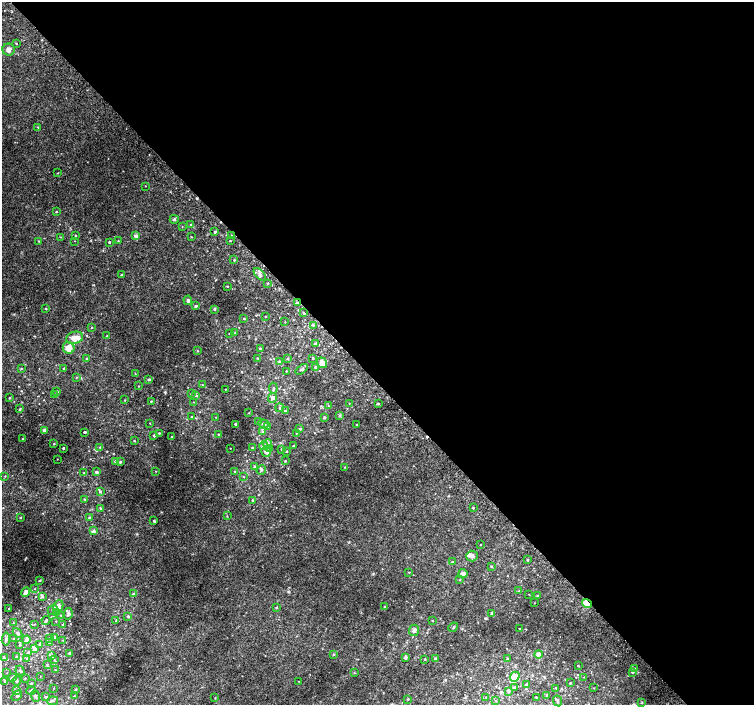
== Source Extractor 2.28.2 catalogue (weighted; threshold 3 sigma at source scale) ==
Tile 8 of 4 x 4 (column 4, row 2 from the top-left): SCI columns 4540-6043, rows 2987-4392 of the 6077 x 6036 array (HDU 1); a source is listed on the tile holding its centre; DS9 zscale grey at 2 x 2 block average (1 PNG px = mean of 2 x 2 image px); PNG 756 x 707 px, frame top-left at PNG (2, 2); each listed source drawn as its Kron ellipse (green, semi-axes under 4 px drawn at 4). Shown black and unused: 54% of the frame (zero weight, under 2 of 3 exposures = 2% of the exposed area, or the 3 px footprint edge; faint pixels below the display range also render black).
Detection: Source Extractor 2.28.2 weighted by HDU 2 'WHT'; one run over the whole footprint, this tile lists its part. Background 0.0287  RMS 0.011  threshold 0.0491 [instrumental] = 3 sigma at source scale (4.5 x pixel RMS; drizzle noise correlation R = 1.50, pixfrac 1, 0.0396/0.0396 arcsec/px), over >= 5 px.
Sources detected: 251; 5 cosmic-ray / hot-pixel residue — neither listed nor drawn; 1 coinciding with a brighter row at this scale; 9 inside a brighter listed object's ellipse — not listed separately; the other 236 listed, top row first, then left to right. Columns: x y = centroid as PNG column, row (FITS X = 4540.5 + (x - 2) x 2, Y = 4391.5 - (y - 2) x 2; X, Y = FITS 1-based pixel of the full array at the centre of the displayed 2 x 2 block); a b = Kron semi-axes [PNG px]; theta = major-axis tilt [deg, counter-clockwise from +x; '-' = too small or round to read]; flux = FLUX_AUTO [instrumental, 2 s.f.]
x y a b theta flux
16 43 3 2 - 1.4
9 50 6 6 - 8.8
38 127 2 2 - 1.5
58 173 2 2 - 1.3
145 186 2 2 - 0.9
56 211 2 2 - 2.5
174 219 4 4 - 3.5
191 225 3 3 - 2
182 227 2 2 - 0.87
215 232 2 2 - 6.1
75 235 2 2 - 2.4
136 236 2 2 - 18
231 236 3 2 - 2.6
60 237 2 2 - 1.1
191 237 3 2 - 1.1
39 241 2 2 - 1.3
75 241 2 2 - 0.77
118 241 3 2 - 1.5
230 241 2 2 - 1.5
109 242 2 2 - 3.4
234 260 2 2 - 3.2
260 274 8 3 -45 5.4
122 275 2 2 - 7.8
268 283 2 2 - 1.7
227 286 2 2 - 1.5
188 300 5 4 - 4.9
297 303 2 2 - 3.4
196 306 3 3 - 3.3
46 309 3 2 - 1.7
214 309 3 3 - 3.9
304 313 2 2 - 2.5
266 316 2 2 - 1.5
244 319 3 2 - 2
285 322 2 2 - 1
313 325 3 3 - 2.2
91 327 2 2 - 1.3
230 333 2 2 - 2.1
235 333 2 2 - 1.2
107 336 2 2 - 0.99
75 338 8 6 15 22
315 343 3 2 - 2.2
69 348 6 5 - 27
260 349 3 3 - 2.5
197 351 3 2 - 1
258 358 3 2 - 1.8
313 358 3 2 - 2
87 359 3 3 - 2.3
288 359 3 3 - 2.7
279 362 2 2 - 8.4
322 363 5 4 - 18
21 368 3 2 - 1.7
64 368 4 2 - 1.6
315 368 3 2 - 2.1
302 369 7 4 37 5.2
286 371 2 2 - 1.1
135 374 3 2 - 0.86
76 377 2 2 - 1.3
149 379 3 3 - 4.1
202 385 2 2 - 0.83
138 386 2 2 - 1.1
273 388 5 3 - 3.5
225 389 2 2 - 1.1
57 391 3 3 - 3.2
191 394 2 2 - 1.9
55 395 3 2 - 1.4
196 395 3 3 - 3.8
10 398 2 2 - 1.9
272 398 5 4 - 7.7
124 400 2 2 - 1.6
151 401 3 2 - 1.6
194 402 3 2 - 1.1
349 403 2 2 - 0.87
378 403 2 2 - 3.2
328 406 2 2 - 1.2
279 408 4 3 - 3.2
20 409 3 2 - 2.8
285 410 3 3 - 1.8
249 413 3 2 - 1
340 415 3 3 - 2.3
191 417 2 2 - 1.6
216 417 2 2 - 0.82
324 417 3 3 - 2.1
258 421 2 2 - 1.2
150 423 2 2 - 1.2
236 424 2 2 - 4.8
264 424 5 4 - 4.7
357 424 2 2 - 1.1
267 427 3 3 - 3
300 429 4 3 - 2.4
45 431 2 2 - 12
85 432 2 2 - 5.2
263 432 3 3 - 2.9
159 433 2 2 - 1.7
296 433 2 2 - 1
218 434 3 2 - 1.6
154 435 2 2 - 4.8
172 437 3 2 - 2.2
23 439 2 2 - 1.8
134 441 2 2 - 1.9
54 444 2 2 - 1.8
268 444 5 4 - 7.2
264 446 4 3 - 6.3
293 446 2 2 - 1.7
100 447 2 2 - 1.4
252 447 2 2 - 1.9
63 448 2 2 - 4.3
230 448 2 2 - 0.8
270 449 3 3 - 3
281 449 2 2 - 1.9
266 451 5 4 - 11
287 451 2 2 - 2.4
57 459 2 2 - 0.77
115 461 3 3 - 4.4
285 461 2 2 - 2.1
120 462 3 3 - 2
254 466 3 3 - 3.2
345 467 3 2 - 1.2
261 470 5 3 - 3.8
156 471 2 2 - 1.1
235 471 3 2 - 1.3
96 472 3 2 - 8.3
84 473 3 3 - 1.7
5 476 3 2 - 1.3
243 477 2 2 - 1.5
100 491 4 3 - 3.3
85 499 3 3 - 2.1
253 500 3 2 - 2.4
100 508 3 2 - 2.4
473 508 2 2 - 1.8
227 516 3 2 - 1.1
21 517 3 2 - 1.2
89 517 3 2 - 3
154 521 2 2 - 3.7
93 531 4 4 - 5.5
480 544 2 2 - 1
472 556 6 5 - 7.7
528 560 2 2 - 2.8
452 562 2 2 - 4.5
491 566 3 2 - 2.1
409 572 2 2 - 1.2
463 574 5 4 - 10
460 579 3 2 - 1.2
40 580 3 2 - 1.5
35 588 3 2 - 1
519 591 3 2 - 1.2
25 592 5 3 - 15
133 594 4 4 - 3.7
529 594 2 2 - 0.87
42 596 4 3 - 3.8
537 596 4 2 - 1.8
534 603 2 2 - 0.83
587 603 5 4 - 35
58 606 6 5 - 9.8
277 607 3 2 - 1.5
385 607 3 2 - 1.4
9 609 2 2 - 1.8
53 610 5 4 - 4.8
56 613 3 2 - 1.9
492 613 4 3 - 2.9
68 614 5 4 - 4.8
61 615 2 2 - 1.1
128 616 3 3 - 3.7
46 620 4 2 - 2.8
116 620 3 3 - 2
432 620 2 2 - 1.2
56 621 2 2 - 0.98
13 623 2 2 - 1
34 624 2 2 - 1.1
62 624 2 2 - 1.1
453 627 5 3 - 2.8
519 628 2 2 - 1
414 630 6 5 - 6.3
17 633 5 3 - 5.5
55 637 3 3 - 3.8
13 638 3 2 - 1.3
6 639 6 4 83 5.4
49 639 3 3 - 2.2
26 640 4 3 - 9.6
63 640 2 2 - 0.97
50 643 4 3 - 3
40 644 3 3 - 5.5
20 645 3 3 - 1.9
35 649 3 3 - 22
28 653 3 3 - 5.3
70 653 2 2 - 8.5
333 654 3 3 - 1.9
539 654 4 4 - 10
52 655 3 3 - 2.8
16 656 3 2 - 1.3
3 657 3 3 - 2.3
405 657 4 3 - 4.6
27 658 3 3 - 2.7
425 659 2 2 - 2.5
435 659 4 3 - 3.8
507 659 3 2 - 1.6
54 660 3 3 - 2.1
47 664 3 3 - 1.9
578 666 2 2 - 2
634 669 3 2 - 1.7
55 670 2 2 - 1.1
20 671 5 3 - 3.2
632 672 3 3 - 3.8
7 673 2 2 - 0.88
354 673 3 2 - 1.2
40 676 2 2 - 0.79
515 677 5 4 - 18
584 677 2 2 - 0.98
12 678 3 3 - 5.9
25 678 2 2 - 1.1
5 681 3 3 - 4.1
17 681 4 3 - 2.6
299 681 2 2 - 0.85
31 683 2 2 - 2.8
570 683 2 2 - 1.9
526 684 3 2 - 4.3
54 688 2 2 - 0.89
514 688 3 3 - 4
556 688 2 2 - 2
594 688 2 2 - 1
75 689 3 3 - 2.1
16 691 4 3 - 3.7
31 691 5 3 - 2.9
508 692 3 3 - 2
547 695 3 2 - 2.5
17 696 6 3 41 4.2
36 696 6 3 -69 4
74 696 2 2 - 1.2
46 697 3 2 - 2.3
486 697 2 2 - 1.1
536 697 3 3 - 1.9
215 698 2 2 - 1.2
408 699 3 2 - 1.8
496 700 3 2 - 1.1
53 701 5 2 - 3.1
558 701 5 3 - 3.3
642 703 3 2 - 1.6
Overlapping masked pixels (flux is a lower limit): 2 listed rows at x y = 297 303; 587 603
Diffuse or blended objects may show on this block-average render without a row.